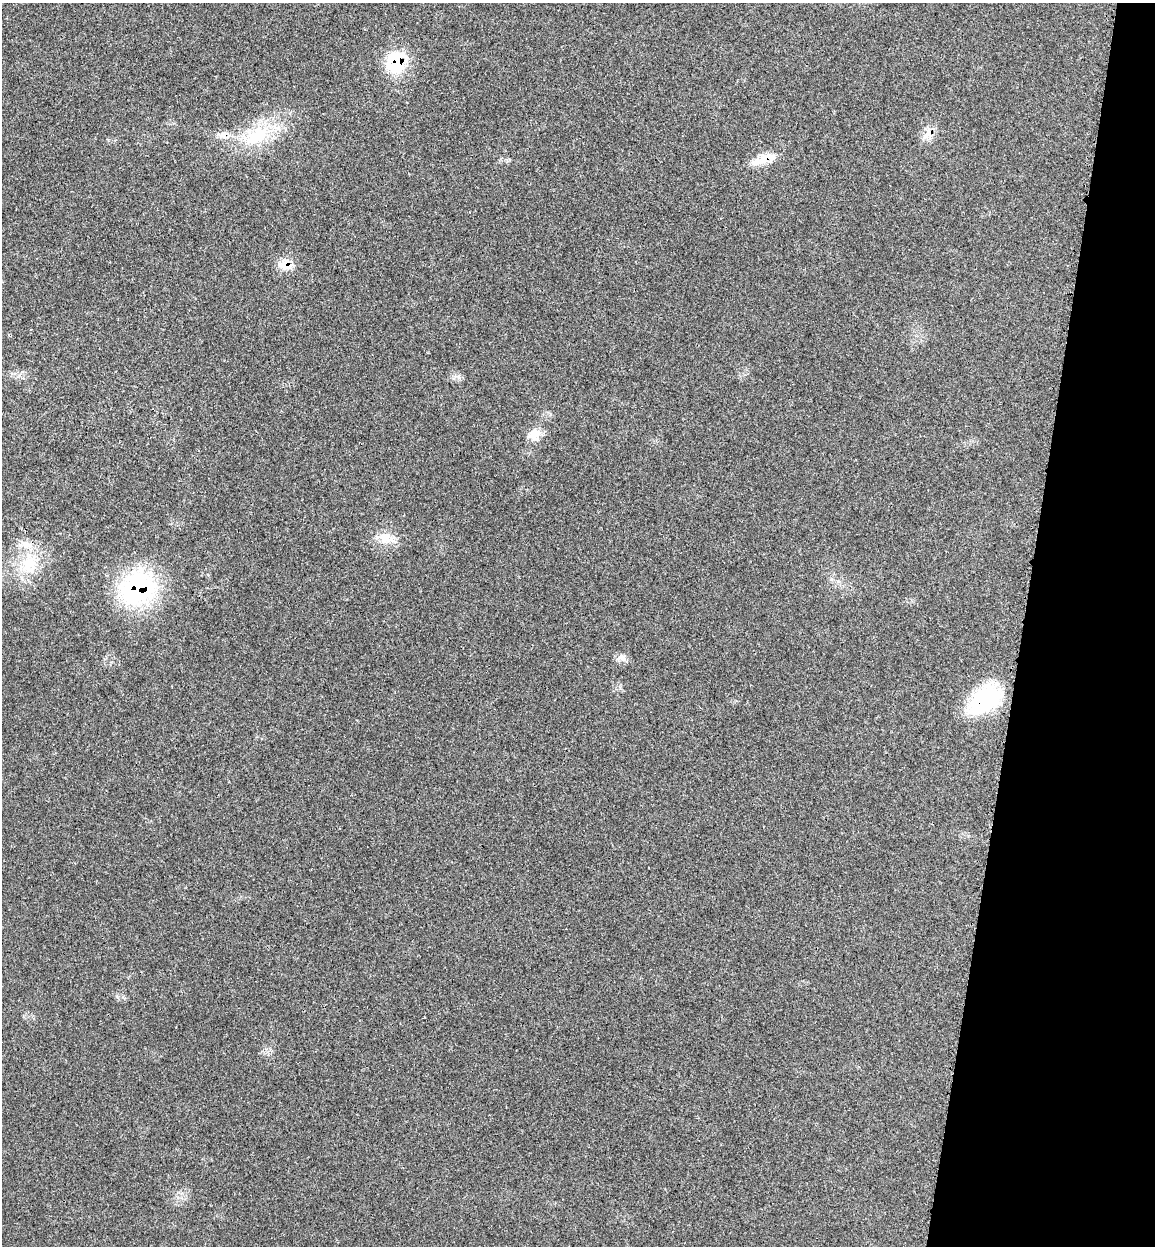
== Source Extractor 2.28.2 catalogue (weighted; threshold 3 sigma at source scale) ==
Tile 8 of 4 x 4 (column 4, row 2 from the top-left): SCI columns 3657-4809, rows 2580-3823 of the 5140 x 5154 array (HDU 1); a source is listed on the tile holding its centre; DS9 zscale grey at full resolution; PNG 1157 x 1248 px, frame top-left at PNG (2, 3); no overlay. Shown black and unused: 11% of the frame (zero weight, under 3 of 4 exposures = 8% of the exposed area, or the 3 px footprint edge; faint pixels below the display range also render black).
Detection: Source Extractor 2.28.2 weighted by HDU 2 'WHT'; one run over the whole footprint, this tile lists its part. Background 0.0232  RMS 0.0034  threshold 0.0153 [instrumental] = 3 sigma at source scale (4.5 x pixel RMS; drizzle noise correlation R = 1.50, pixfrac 1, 0.05/0.05 arcsec/px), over >= 5 px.
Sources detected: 14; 2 inside a brighter listed object's ellipse — not listed separately; the other 12 listed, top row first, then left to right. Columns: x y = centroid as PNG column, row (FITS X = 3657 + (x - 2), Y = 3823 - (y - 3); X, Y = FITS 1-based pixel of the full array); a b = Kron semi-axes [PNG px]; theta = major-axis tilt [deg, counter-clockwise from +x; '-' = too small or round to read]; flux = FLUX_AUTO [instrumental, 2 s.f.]
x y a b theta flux
396 62 29 24 60 16
927 133 24 9 64 3.5
256 136 42 25 30 20
764 159 33 11 19 6.5
285 265 18 13 -29 4.7
459 377 7 4 -72 0.74
535 435 17 15 52 4.9
386 538 26 13 -10 6.1
29 564 28 25 87 15
138 588 42 37 30 45
622 658 13 9 -44 1.9
985 700 45 26 36 28
Overlapping masked pixels (flux is a lower limit): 5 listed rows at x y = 396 62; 764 159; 285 265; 138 588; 985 700
Unlisted compact peaks at least as high as the median listed source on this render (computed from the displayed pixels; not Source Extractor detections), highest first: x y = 550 414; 831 579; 117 997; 620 688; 509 159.